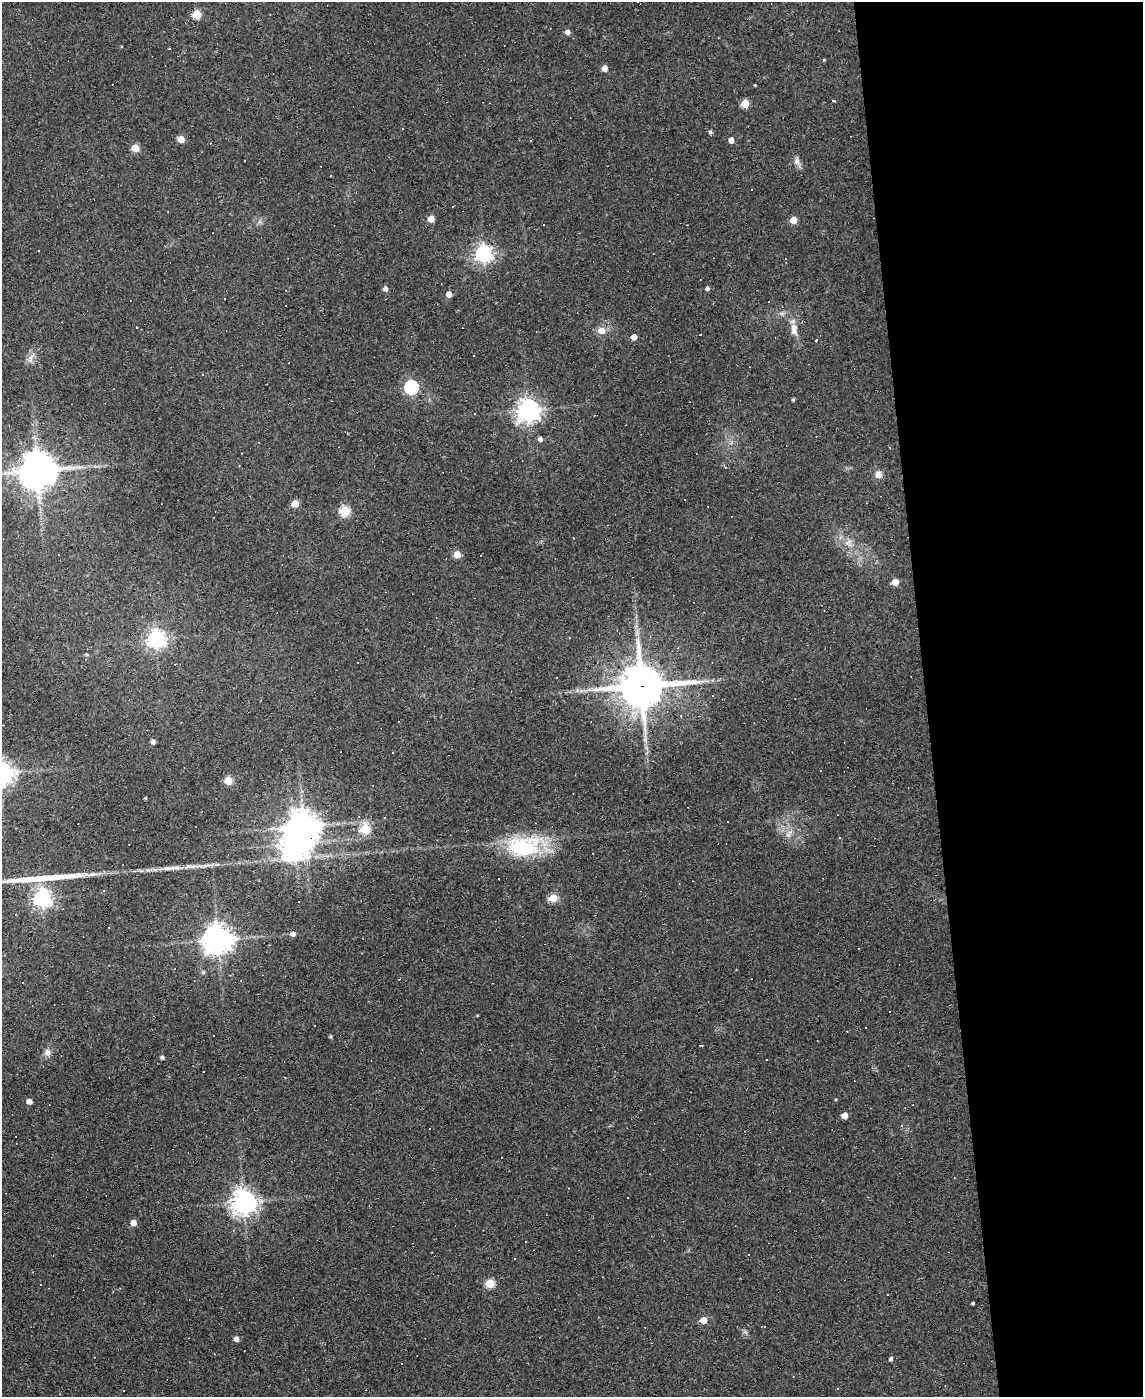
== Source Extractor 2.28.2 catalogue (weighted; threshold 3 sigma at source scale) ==
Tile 8 of 4 x 3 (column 4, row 2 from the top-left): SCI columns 3424-4564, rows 1625-3019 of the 4564 x 4539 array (HDU 1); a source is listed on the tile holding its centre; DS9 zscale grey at full resolution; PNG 1145 x 1399 px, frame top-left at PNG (2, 2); no overlay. Shown black and unused: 19% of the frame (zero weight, under 2 of 3 exposures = <1% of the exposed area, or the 3 px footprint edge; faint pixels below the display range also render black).
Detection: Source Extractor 2.28.2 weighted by HDU 2 'WHT'; one run over the whole footprint, this tile lists its part. Background 0.0835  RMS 0.0074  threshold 0.0335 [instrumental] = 3 sigma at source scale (4.5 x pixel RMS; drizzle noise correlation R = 1.50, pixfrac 1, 0.05/0.05 arcsec/px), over >= 5 px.
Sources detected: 121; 1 inside a brighter object's white glare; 38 cosmic-ray / hot-pixel residue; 2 long thin detections or spike segments (spike, bleed or trail) — not listed; the other 80 listed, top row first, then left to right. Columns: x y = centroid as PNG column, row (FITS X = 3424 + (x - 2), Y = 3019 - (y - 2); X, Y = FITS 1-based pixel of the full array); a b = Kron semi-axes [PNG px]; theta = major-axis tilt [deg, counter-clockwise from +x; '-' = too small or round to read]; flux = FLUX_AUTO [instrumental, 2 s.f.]
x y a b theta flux
197 14 5 5 - 33
567 32 5 4 - 4
169 48 3 3 - 6.5
824 60 5 3 - 0.64
605 68 5 4 - 5.8
833 101 3 3 - 2.7
745 104 5 5 - 22
710 132 4 4 - 1.6
181 139 5 5 - 11
731 140 4 4 - 5.9
135 148 5 5 - 19
797 161 12 7 -89 3.4
453 207 3 2 - 0.76
431 219 5 5 - 9.7
793 220 5 5 - 12
543 224 2 2 - 0.45
483 253 7 6 - 290
707 288 5 4 - 2
385 289 5 5 - 3.2
449 294 4 4 - 7
136 327 3 2 - 0.73
794 329 19 9 -83 7
601 330 10 8 -7 6.3
634 337 4 4 - 6.5
816 340 3 3 - 3.9
31 358 15 6 65 4.2
411 387 6 6 - 140
793 400 4 3 - 1.1
528 410 8 8 - 510
474 414 3 3 - 1.8
540 439 5 5 - 2.8
725 467 4 3 - 0.55
38 470 12 10 26 1900
878 474 8 7 - 5.1
295 503 5 5 - 13
345 511 5 5 - 46
848 542 13 3 30 1.8
58 554 3 2 - 1.2
457 554 5 5 - 14
895 582 5 5 - 10
156 639 7 7 - 320
87 655 6 3 -19 0.77
641 686 15 14 - 2700
153 742 4 4 - 3.3
228 781 5 5 - 25
145 798 3 3 - 0.93
384 818 3 3 - 2.2
728 822 2 2 - 0.47
304 826 10 9 - 1100
365 829 5 5 - 45
789 834 12 5 54 3.1
522 848 45 25 -6 52
175 868 25 5 4 7.4
499 878 3 2 - 0.75
42 898 7 7 - 340
553 898 5 5 - 27
293 934 5 4 - 4
218 940 9 9 - 810
203 972 5 5 - 1.1
890 1012 3 3 - 1.3
477 1015 4 3 - 0.61
330 1037 3 3 - 1.1
47 1052 9 8 - 3.6
162 1057 4 3 - 1.9
203 1072 3 3 - 16
29 1101 4 4 - 5.2
845 1115 5 4 - 8.7
902 1125 4 3 - 0.63
628 1198 3 3 - 2.5
244 1202 8 7 - 740
133 1223 4 4 - 8.6
526 1241 2 2 - 0.44
749 1255 2 2 - 0.67
490 1283 5 5 - 31
973 1303 3 3 - 0.88
703 1320 5 4 - 11
764 1326 3 2 - 0.49
745 1332 7 4 -70 1.4
236 1339 4 4 - 4.8
891 1359 4 4 - 1.9
Overlapping masked pixels (flux is a lower limit): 2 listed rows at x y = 641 686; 304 826